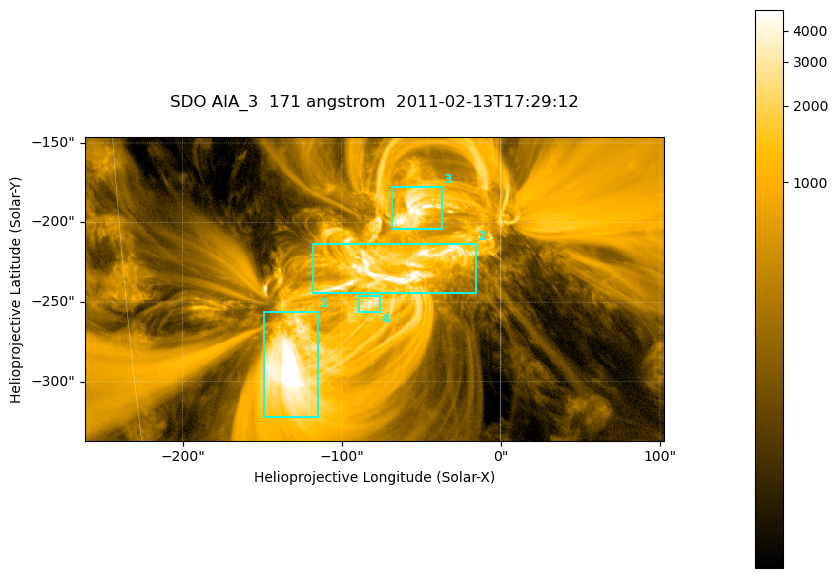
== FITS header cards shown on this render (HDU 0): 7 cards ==
TELESCOP= 'SDO     '           /
INSTRUME= 'AIA_3   '           /
WAVELNTH=                  171 /
WAVEUNIT= 'angstrom'           /
DATE-OBS= '2011-02-13T17:29:12.34' /
CTYPE1  = 'HPLN-TAN'           /
CTYPE2  = 'HPLT-TAN'           /

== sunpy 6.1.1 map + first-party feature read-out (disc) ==
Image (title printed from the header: SDO AIA_3  171 angstrom  2011-02-13T17:29:12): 607 x 318 px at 0.599 arcsec/px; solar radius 972 arcsec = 1622 px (partial field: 2.3% of the solar disc is inside the frame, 100% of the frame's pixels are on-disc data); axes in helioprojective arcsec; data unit not stated in the header (colour bar unlabelled)
Pointing: header CRPIX1/2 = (2056.06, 2043.72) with CRVAL1/2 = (0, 0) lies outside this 607 x 318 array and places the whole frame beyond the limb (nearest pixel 1.39 R_sun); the SolarSoft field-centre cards XCEN/YCEN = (-79.2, -241.7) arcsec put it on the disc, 1316 arcsec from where CRPIX/CRVAL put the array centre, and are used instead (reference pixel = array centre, CRVAL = XCEN/YCEN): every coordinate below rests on XCEN/YCEN
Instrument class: DISC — disc imager (sunpy class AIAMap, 171 A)
Bright regions (active regions / flare kernels): reference = the on-disc median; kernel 5 px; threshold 5 sigma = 1825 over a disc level ~358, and >= 1.15x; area >= 193 px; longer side >= 4 px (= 2.4 arcsec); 4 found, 4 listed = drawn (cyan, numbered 1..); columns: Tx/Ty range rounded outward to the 2 arcsec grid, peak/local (2 s.f.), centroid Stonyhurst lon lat
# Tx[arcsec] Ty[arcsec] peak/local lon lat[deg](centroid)
1 -150..-114 -322..-256 16 -9 -24
2 -118..-14 -244..-212 16 -4 -20
3 -70..-36 -204..-176 14 -3 -18
4 -90..-76 -256..-246 9.7 -5 -22